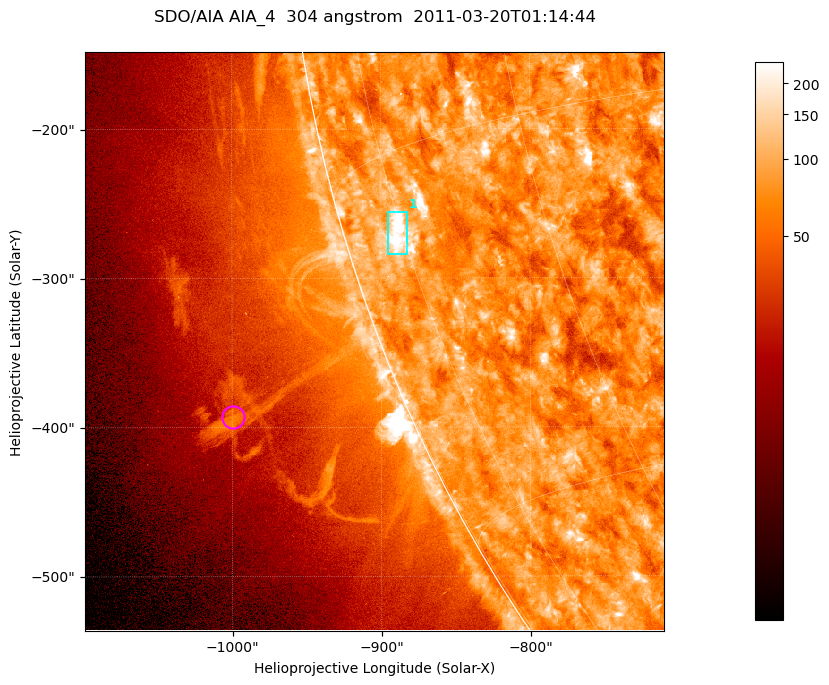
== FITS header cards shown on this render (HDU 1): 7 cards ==
TELESCOP= 'SDO/AIA '           / For AIA: SDO/AIA
INSTRUME= 'AIA_4   '           / For AIA: AIA_ATA1, AIA_ATA2, AIA_ATA3 or AIA_AT
WAVELNTH=                  304 / [angstrom] Wavelength
WAVEUNIT= 'angstrom'           / Wavelength unit: angstrom
DATE-OBS= '2011-03-20T01:14:44.124' / [ISO] Date when observation started; ISO 8
CTYPE1  = 'HPLN-TAN'           / CTYPE1; Typically HPLN
CTYPE2  = 'HPLT-TAN'           / CTYPE2; Typically HPLT

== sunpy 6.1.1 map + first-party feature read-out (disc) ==
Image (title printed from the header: SDO/AIA AIA_4  304 angstrom  2011-03-20T01:14:44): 647 x 647 px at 0.6 arcsec/px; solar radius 964 arcsec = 1606 px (partial field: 2.4% of the solar disc is inside the frame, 47% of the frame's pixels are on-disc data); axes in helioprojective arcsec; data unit not stated in the header (colour bar unlabelled)
Orientation: roll -0.132 deg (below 1 deg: not rotated)
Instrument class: DISC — disc imager (sunpy class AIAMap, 304 A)
Bright regions (active regions / flare kernels): reference = the on-disc median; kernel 5 px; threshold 5 sigma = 116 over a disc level ~75.5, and >= 1.15x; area >= 418 px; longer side >= 8 px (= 4.8 arcsec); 1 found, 1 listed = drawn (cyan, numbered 1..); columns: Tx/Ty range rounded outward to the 2 arcsec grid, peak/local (2 s.f.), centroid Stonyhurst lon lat
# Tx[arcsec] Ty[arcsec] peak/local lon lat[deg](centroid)
1 -896..-882 -284..-254 5.3 -76 -18
Off-limb structures (1.02-1.3 R_sun): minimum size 209 px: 6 found; the strongest spans PA ~110..115 deg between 1.07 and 1.14 R_sun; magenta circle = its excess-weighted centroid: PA ~110 deg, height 1.11 R_sun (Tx ~-1000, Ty ~-392 arcsec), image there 3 x the reference